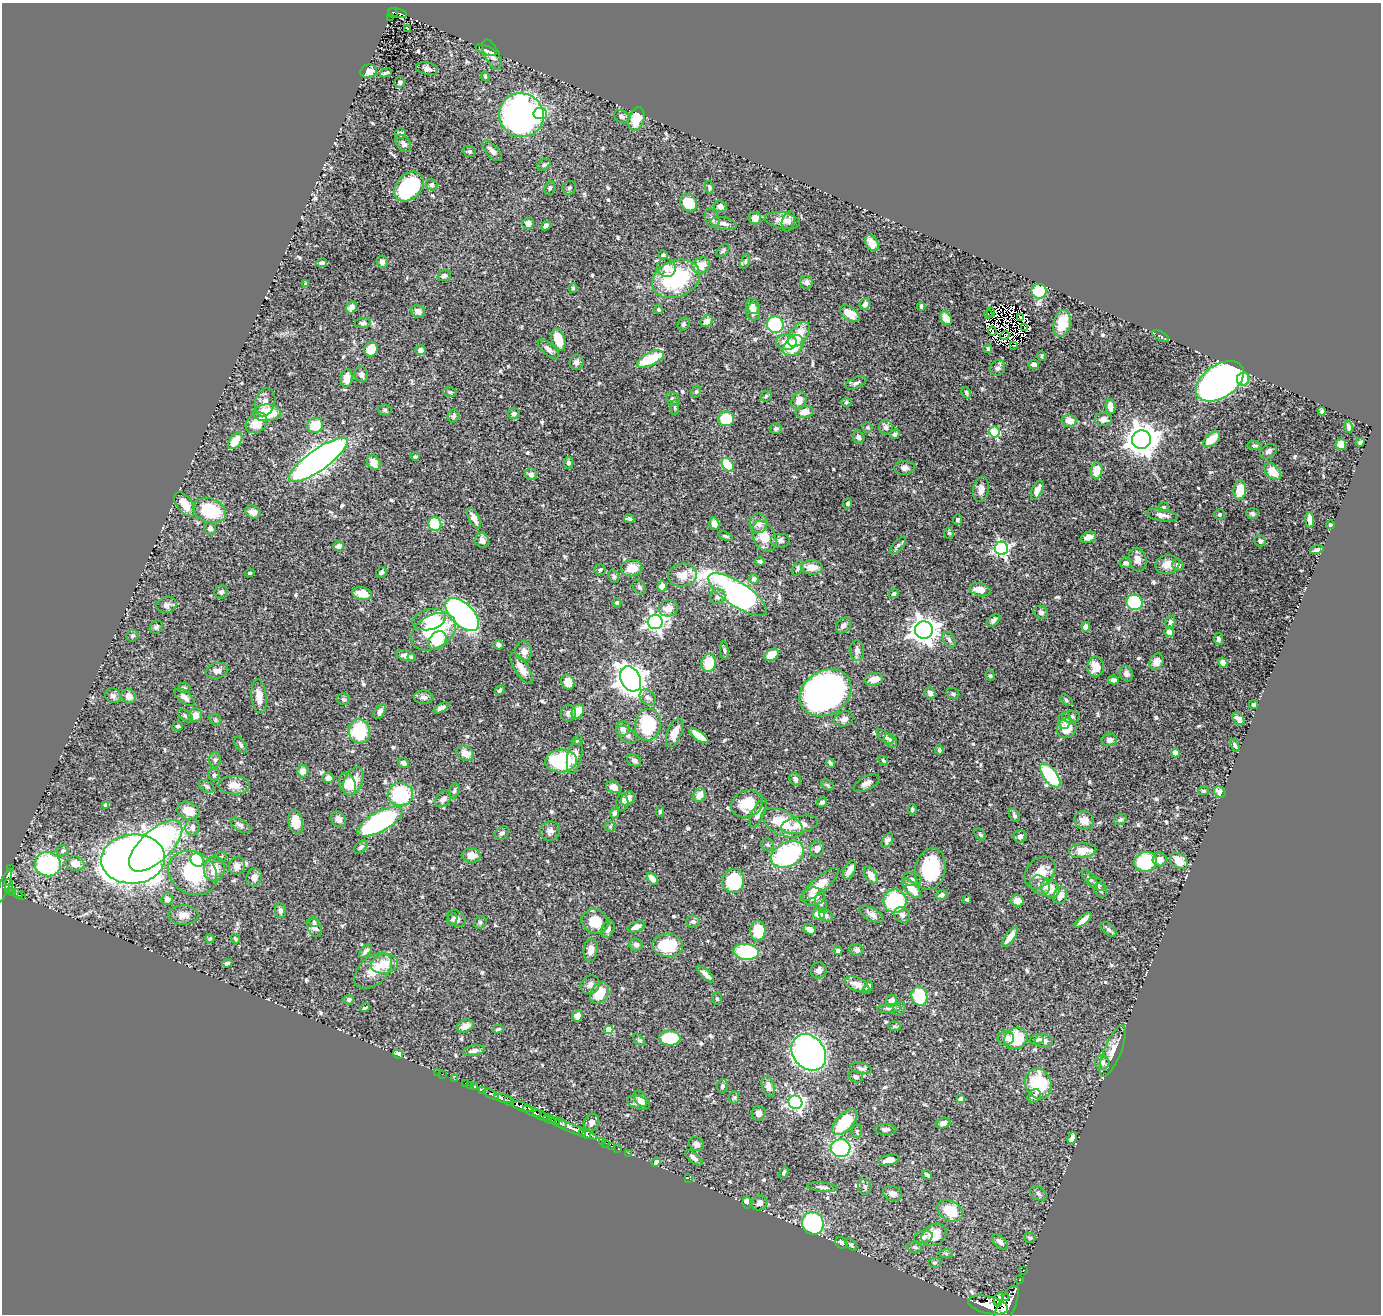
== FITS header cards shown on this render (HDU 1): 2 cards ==
NAXIS1  =                 1379
NAXIS2  =                 1312

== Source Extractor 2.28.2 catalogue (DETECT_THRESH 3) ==
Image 1379 x 1312 px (HDU 1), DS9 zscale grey, 1 PNG px = 1 image px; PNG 1383 x 1316 px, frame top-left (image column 1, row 1312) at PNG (2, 3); each listed source drawn as its Kron ellipse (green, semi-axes under 4 px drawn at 4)
Background 0.77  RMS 0.02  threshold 0.0588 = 3 sigma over >= 5 px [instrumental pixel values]
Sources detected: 622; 5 with non-positive FLUX_AUTO (blend fragments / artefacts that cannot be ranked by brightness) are neither listed nor drawn; of the other 617, the 500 brightest by FLUX_AUTO listed and drawn (117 fainter detections omitted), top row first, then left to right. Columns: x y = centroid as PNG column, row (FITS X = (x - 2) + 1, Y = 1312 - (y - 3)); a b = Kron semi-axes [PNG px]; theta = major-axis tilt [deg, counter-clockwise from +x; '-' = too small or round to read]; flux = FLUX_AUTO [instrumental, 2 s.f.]
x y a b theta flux
393 13 5 4 - 89
398 13 10 3 -14 100
390 17 2 2 - 6.4
408 28 3 2 - 3.6
486 50 11 4 -21 3.7
492 54 16 7 -65 6.7
427 68 11 6 -11 5.1
369 71 8 7 - 9.1
386 73 6 3 23 3.2
485 76 4 3 - 2.1
400 82 5 5 - 2.4
540 114 7 6 - 46
521 115 23 22 - 530
622 116 8 6 -32 3.5
636 119 12 7 70 30
400 134 5 5 - 6
403 143 10 6 -53 5
469 151 6 5 - 2.7
492 151 13 6 -48 7
544 165 7 5 37 2.8
432 185 6 5 - 4.1
409 187 17 12 45 140
709 187 6 3 -77 2.1
550 188 7 5 72 2.4
569 188 7 6 - 3.1
689 203 9 7 -45 35
720 206 6 5 - 6.2
712 218 10 7 -65 4.4
755 218 6 6 - 10
783 221 17 8 -10 11
788 221 10 6 74 5.8
528 223 6 6 - 8.2
724 224 13 6 -11 5.5
546 226 6 4 37 3.2
872 243 9 6 -59 8.5
723 251 8 4 45 2.4
663 255 4 4 - 3.6
745 261 7 4 72 2.3
382 262 6 5 - 6.1
321 263 5 3 - 3.2
701 265 9 7 27 18
666 268 9 9 - 7.6
444 276 7 5 18 3.8
676 279 25 18 23 120
806 282 6 6 - 4.9
306 284 4 3 - 3.6
573 288 5 3 - 2
1039 291 7 7 - 59
865 304 6 5 - 4.3
753 306 8 6 -77 5.7
921 306 4 3 - 2.3
351 308 6 5 - 6
659 310 4 4 - 2.1
418 311 7 6 - 8.5
753 312 9 7 -84 7.1
991 312 5 2 - 2.8
850 314 11 6 -36 14
988 314 4 3 - 7.9
1021 317 3 2 - 2.4
946 318 7 5 -56 16
707 321 6 5 - 8.9
363 323 8 5 2 3.9
1062 323 14 8 77 29
684 324 7 5 52 2.7
775 325 8 8 - 98
1025 327 3 2 - 2.3
992 331 4 2 - 2.2
799 334 14 8 54 24
1005 335 4 2 - 2.9
1161 336 9 4 -27 2.2
558 340 11 6 -72 31
787 342 10 8 1 16
1013 345 3 2 - 3.4
793 346 12 8 47 54
371 349 7 6 - 26
548 349 13 6 -41 6.2
988 349 4 4 - 2.6
421 350 5 5 - 6.4
1041 356 5 4 - 2
650 359 14 6 25 65
576 362 7 7 - 4.9
1034 364 5 4 - 7.2
998 368 8 7 - 4.4
361 374 8 6 -66 4.1
347 378 9 6 82 17
1243 379 6 6 - 30
1220 381 27 16 34 700
856 383 11 5 24 4.2
450 392 7 5 -15 2.4
696 392 6 4 62 2.2
966 393 6 4 -66 2.6
766 396 6 4 45 2.1
673 399 7 6 - 3.8
799 401 9 7 67 12
265 402 14 10 74 11
846 402 5 4 - 2.1
1110 407 7 4 -77 14
675 408 7 4 -83 2.2
385 410 6 5 - 2.7
1322 411 4 3 - 2.3
805 412 9 6 7 10
267 413 14 8 3 44
514 414 5 5 - 3.9
453 416 6 6 - 3.3
726 419 8 7 - 50
1103 419 8 6 1 7.6
1069 421 7 6 - 15
256 423 12 9 39 22
315 425 8 7 - 36
868 427 5 5 - 2
886 427 7 7 - 5.4
1349 427 6 4 -77 4
776 428 6 5 - 2.9
994 432 5 5 - 89
895 434 5 4 - 3.4
858 437 6 5 - 4.6
1141 439 9 9 - 2400
1212 439 10 6 40 21
235 441 9 5 52 27
1360 442 4 3 - 2.3
1341 444 5 5 - 14
1254 445 7 4 -5 2
1268 451 9 6 36 4.8
415 457 4 3 - 2.3
318 460 35 10 36 1000
374 463 8 6 -56 13
568 463 6 4 -80 3.3
728 465 7 5 -55 55
904 468 10 7 5 5.1
1096 470 8 6 79 25
1273 472 10 6 -45 19
531 474 6 5 - 4.4
981 489 12 7 81 7.8
1037 490 10 5 65 11
1240 490 10 6 84 29
848 503 5 4 - 2.7
185 504 14 7 -52 20
1163 507 5 5 - 2.2
210 510 17 12 -21 75
253 512 8 6 -25 8.9
1252 513 6 5 - 3.1
1219 514 5 5 - 2.1
1162 515 16 6 -9 7.4
474 518 11 5 -63 12
629 519 5 3 - 3.2
957 520 5 4 - 2.8
1310 520 8 4 -87 7.5
759 523 10 9 - 9.8
435 524 7 6 - 85
714 524 6 5 - 7.9
1330 525 4 4 - 2.6
210 528 6 6 - 5.4
949 533 6 4 -73 2.6
726 536 7 4 -18 2.5
764 536 16 11 -64 26
1088 537 8 5 20 8.4
482 540 7 7 - 6.7
780 540 10 7 0 4.9
1260 541 6 5 - 3
898 545 11 5 48 3.3
339 546 5 4 - 5.5
1001 548 7 6 - 310
1317 550 7 4 16 3.7
1138 560 12 8 -77 9.7
760 561 5 3 - 3.3
1126 563 6 5 - 4.9
1167 565 12 9 11 12
1178 565 6 5 - 5.1
812 567 10 7 0 15
632 568 10 8 8 19
798 568 8 4 69 2.6
600 570 5 5 - 2.7
381 572 6 4 43 3.1
250 573 5 4 - 2.2
682 575 14 11 7 15
614 576 7 5 -70 2.7
754 579 5 5 - 4.6
662 586 5 4 - 11
639 587 8 5 -53 3.1
980 590 10 6 -13 14
221 592 7 6 - 4.4
362 594 10 6 -12 16
738 594 34 12 -33 440
894 594 5 4 - 2.8
718 597 8 7 - 6.1
617 602 4 4 - 3.2
1134 602 8 7 - 76
166 605 10 8 19 5.9
668 608 9 8 - 13
1041 612 7 6 - 3.5
462 615 21 11 -44 440
429 619 17 10 13 24
993 620 8 5 42 3.7
655 622 7 7 - 490
1170 622 6 5 - 3.3
844 625 9 6 49 5
156 627 7 5 50 3
1086 627 5 4 - 9.9
924 630 9 8 - 1400
433 632 24 16 31 120
1169 632 5 4 - 8.1
132 636 6 5 - 2.3
1218 639 6 4 -80 3.8
438 640 10 8 54 32
949 640 9 5 -55 3.4
498 645 5 4 - 4.4
724 650 9 3 -83 2.3
524 651 10 8 -79 8.5
857 651 10 7 -87 6.6
406 655 9 5 -15 7.8
772 655 7 5 32 20
412 657 4 4 - 2.2
1157 662 8 6 64 11
709 663 9 7 82 31
1223 663 5 4 - 8
1096 667 10 8 85 17
522 668 18 6 -57 13
217 671 11 7 12 6.5
1126 674 8 6 -66 5
990 676 5 4 - 2
631 679 13 9 -61 1600
874 679 9 6 12 15
1113 680 5 4 - 3.4
568 682 8 6 -62 14
184 688 6 5 - 2.3
500 690 5 4 - 3.1
825 693 27 22 32 590
930 693 6 5 - 5.8
953 694 7 5 -27 2.9
113 696 8 7 - 4.8
129 696 7 7 - 9
185 697 12 6 -39 7.1
259 697 17 7 -84 14
424 697 9 6 -5 4.8
648 697 9 7 -41 4.5
343 699 6 6 - 3.2
1066 700 7 4 -38 2
1254 705 4 3 - 3.2
441 708 8 4 30 4.4
380 711 8 5 59 5.4
578 711 8 5 62 16
568 713 8 7 - 5.9
195 715 7 6 - 11
185 716 8 5 -37 2.8
1071 717 9 6 5 3.8
844 719 10 7 21 7
1238 719 7 5 -49 5.7
215 720 6 5 - 2
1065 720 8 6 83 4.5
648 725 16 13 78 78
178 726 5 4 - 2.5
1067 728 10 9 - 24
623 729 7 7 - 6.9
359 731 12 10 -83 86
674 733 15 7 68 16
627 735 11 6 -37 6.3
699 736 11 4 -36 24
885 737 10 5 -39 3.5
577 740 6 4 22 2.4
1109 740 8 6 7 6.3
891 741 7 5 -50 4.5
241 745 9 5 -58 3.8
1235 745 6 4 -67 2.5
939 750 4 3 - 2.7
465 753 9 7 -23 13
1175 753 4 4 - 16
575 756 18 7 78 12
215 760 7 6 - 3.3
634 760 7 5 -33 3.7
561 761 16 11 5 120
883 761 5 3 - 2.1
404 763 6 4 -32 4.4
830 763 5 3 - 2.9
303 771 6 6 - 9.6
214 775 6 5 - 3.1
1050 776 14 6 -52 100
328 778 5 5 - 8.6
795 779 7 5 -63 4.7
353 781 15 9 66 26
866 783 14 6 28 7.2
348 784 12 8 -66 17
234 785 15 9 0 14
827 785 7 4 -37 2.3
207 786 9 5 -31 3.6
614 787 8 5 -23 9.5
454 791 8 5 77 2.9
1204 791 5 4 - 2.1
1220 792 6 5 - 9.4
400 794 12 11 - 82
699 795 7 6 - 13
443 799 9 6 50 6.8
628 799 8 6 45 11
622 802 8 6 90 4.6
822 802 5 4 - 4.1
747 804 16 13 21 33
106 805 4 4 - 6.2
912 809 5 4 - 2.3
188 811 11 8 -26 20
660 811 5 4 - 2.6
615 813 5 4 - 2.9
758 813 15 6 66 12
1014 815 7 5 -58 2.6
338 819 8 7 - 7.1
1084 820 10 9 - 11
1120 820 7 5 30 2.8
380 821 25 10 29 250
296 822 11 7 -79 22
782 823 22 12 -28 48
240 825 11 6 -32 4.5
799 825 19 8 11 19
192 827 8 7 - 5.8
610 827 5 5 - 1.9
550 831 10 9 - 6.5
502 833 8 6 38 3.5
980 835 7 4 -49 2
1020 836 6 6 - 5.6
887 841 8 5 63 6
768 845 7 6 - 2.3
156 846 33 15 43 230
361 847 8 5 46 3.4
817 848 9 6 74 6.8
62 851 6 5 - 3
1083 851 13 7 4 20
788 854 17 12 28 160
471 855 9 7 -6 9.2
221 857 6 5 - 2
133 859 32 24 4 1900
1160 859 7 7 - 8.1
197 860 7 6 - 110
1179 861 9 7 -37 18
1146 862 11 10 - 87
48 864 13 12 - 150
75 864 9 7 -8 17
237 866 9 8 - 8.8
10 868 4 2 - 17
214 869 12 10 83 19
930 869 21 15 78 82
850 870 10 5 61 10
1040 872 18 13 48 23
193 873 25 21 -29 82
871 875 9 5 -57 13
254 877 9 7 73 8.5
652 879 7 4 -51 8.8
912 879 9 6 -7 4.4
1090 879 11 4 -51 3.6
733 881 12 11 - 86
1097 884 10 6 -26 5
9 885 5 4 - 170
820 885 24 7 40 23
1040 885 11 8 -51 7.8
4 886 18 5 68 490
8 888 4 3 - 160
1050 888 10 8 -40 24
912 889 12 6 -47 20
1100 890 7 6 - 3.4
12 892 4 4 - 73
17 894 5 3 - 110
22 895 3 3 - 43
942 895 6 5 - 4.7
1060 895 8 6 70 11
814 896 11 9 10 15
167 899 6 6 - 7.9
967 900 3 3 - 2.2
895 901 11 11 - 120
1017 901 6 5 - 11
821 903 10 6 -83 3.8
280 911 7 6 - 3.7
819 914 6 6 - 22
871 914 13 6 -29 6.7
183 915 15 9 1 10
826 915 7 5 -36 3.5
902 915 8 7 - 4.8
457 918 10 7 -42 5.6
452 919 7 5 70 2.9
1083 920 10 4 40 11
595 921 14 12 -21 27
693 921 6 6 - 3.9
314 922 5 4 - 3.2
480 922 7 5 45 2.5
636 927 9 5 21 9.6
314 928 10 6 -60 6.5
608 929 9 6 68 5.7
1108 929 9 5 -42 3.5
810 930 6 4 -25 10
758 931 10 7 -88 44
1010 937 12 4 54 11
210 938 5 4 - 2
235 939 5 3 - 1.9
636 945 6 6 - 4.7
668 945 15 11 -6 51
591 950 11 7 83 9.8
838 950 4 4 - 5.2
857 950 7 6 - 3.8
366 951 8 5 49 3.7
746 952 13 8 -8 110
227 963 5 3 - 3.3
385 964 13 9 12 25
819 970 8 7 - 5.9
373 971 22 14 42 25
705 974 11 4 -42 5.6
857 984 13 6 -24 10
590 985 10 8 45 6.9
868 987 7 4 70 4.5
600 993 11 8 57 33
919 996 9 8 - 68
717 999 6 5 - 2
349 1000 5 5 - 3.3
891 1001 6 5 - 7.9
365 1008 5 2 - 2
889 1008 12 4 3 3.6
899 1008 8 5 47 3.1
577 1016 6 5 - 11
465 1026 9 6 24 8.7
894 1026 6 4 1 2.1
498 1029 5 3 - 2.2
609 1030 4 4 - 32
670 1038 10 7 -5 53
1006 1038 8 7 - 6
1016 1038 12 10 28 57
639 1040 7 4 -44 2.1
1037 1040 7 5 9 4.3
1044 1041 9 6 -12 5.5
474 1051 11 5 12 5
1113 1051 27 8 68 15
809 1052 20 15 -51 480
398 1054 5 4 - 11
1102 1062 7 7 - 5.6
861 1068 11 5 -9 3.8
438 1072 2 2 - 8.7
442 1074 2 2 - 11
856 1077 8 5 -16 3.9
454 1079 2 2 - 7.4
465 1083 2 2 - 9.3
1038 1084 15 13 -70 83
470 1085 2 2 - 6.8
722 1086 7 5 79 3.7
768 1086 10 6 -72 8.6
474 1087 4 3 - 26
483 1091 3 3 - 160
491 1094 8 3 -25 170
1034 1096 7 6 - 4.6
734 1097 6 5 - 2.1
503 1098 9 4 -13 830
640 1099 9 5 -61 9.2
960 1099 4 4 - 4
509 1102 5 3 - 280
795 1102 7 6 - 340
639 1103 12 6 -18 9.1
522 1106 11 4 -21 1200
532 1111 10 3 -23 400
758 1113 7 7 - 7.4
541 1115 8 3 -25 230
549 1119 6 3 -23 310
555 1121 4 3 - 110
845 1122 16 8 46 65
561 1123 6 3 -34 100
591 1123 9 7 65 5.5
943 1123 7 5 16 7.1
574 1129 26 3 -21 1200
886 1129 11 5 -3 4.2
857 1131 7 5 80 2.4
583 1133 4 3 - 290
587 1134 5 3 - 460
1072 1138 6 4 69 8
602 1141 3 2 - 19
606 1143 2 2 - 12
696 1144 8 6 -36 7
611 1146 3 2 - 23
841 1148 10 9 - 160
618 1149 3 2 - 18
628 1153 3 2 - 23
694 1158 10 5 -39 4.5
889 1160 10 5 12 11
656 1162 5 4 - 4.7
784 1173 6 3 60 2
927 1175 5 3 - 2.4
688 1178 2 2 - 130
822 1187 15 4 -6 4.8
865 1187 8 6 -83 3.8
1038 1193 9 6 -36 4.3
892 1194 10 7 -20 9
747 1203 6 3 -80 12
759 1203 8 7 - 5.3
950 1211 14 10 -31 39
813 1223 12 10 -65 160
934 1235 13 10 33 25
923 1237 9 6 13 4.6
1030 1238 6 5 - 2.4
1000 1242 10 5 -45 8.2
841 1243 6 5 - 3.4
851 1245 7 4 -48 2.4
915 1247 7 5 -11 3
946 1254 7 4 -2 2.2
934 1263 6 5 - 2.4
1023 1271 2 2 - 8
1020 1280 3 2 - 3.6
1006 1298 4 2 - 150
999 1299 7 4 70 430
988 1305 20 8 -12 3000
1006 1307 24 8 64 3500
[117 fainter detections neither listed nor drawn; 5 non-positive-flux detections neither listed nor drawn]